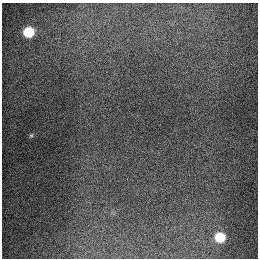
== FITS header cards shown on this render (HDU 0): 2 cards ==
NAXIS1  =                  256
NAXIS2  =                  256

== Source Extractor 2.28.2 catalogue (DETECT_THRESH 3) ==
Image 256 x 256 px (HDU 0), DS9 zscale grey, 1 PNG px = 1 image px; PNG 260 x 260 px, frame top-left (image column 1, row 256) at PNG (2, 3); no overlay
Background 1280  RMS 26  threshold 79.4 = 3 sigma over >= 5 px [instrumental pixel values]
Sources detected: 3; all 3 listed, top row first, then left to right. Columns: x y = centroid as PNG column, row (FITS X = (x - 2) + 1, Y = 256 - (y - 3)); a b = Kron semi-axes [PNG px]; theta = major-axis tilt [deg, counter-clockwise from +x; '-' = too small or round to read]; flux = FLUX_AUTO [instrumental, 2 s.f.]
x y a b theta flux
29 32 7 7 - 89000
31 135 6 4 28 2500
220 237 7 7 - 66000